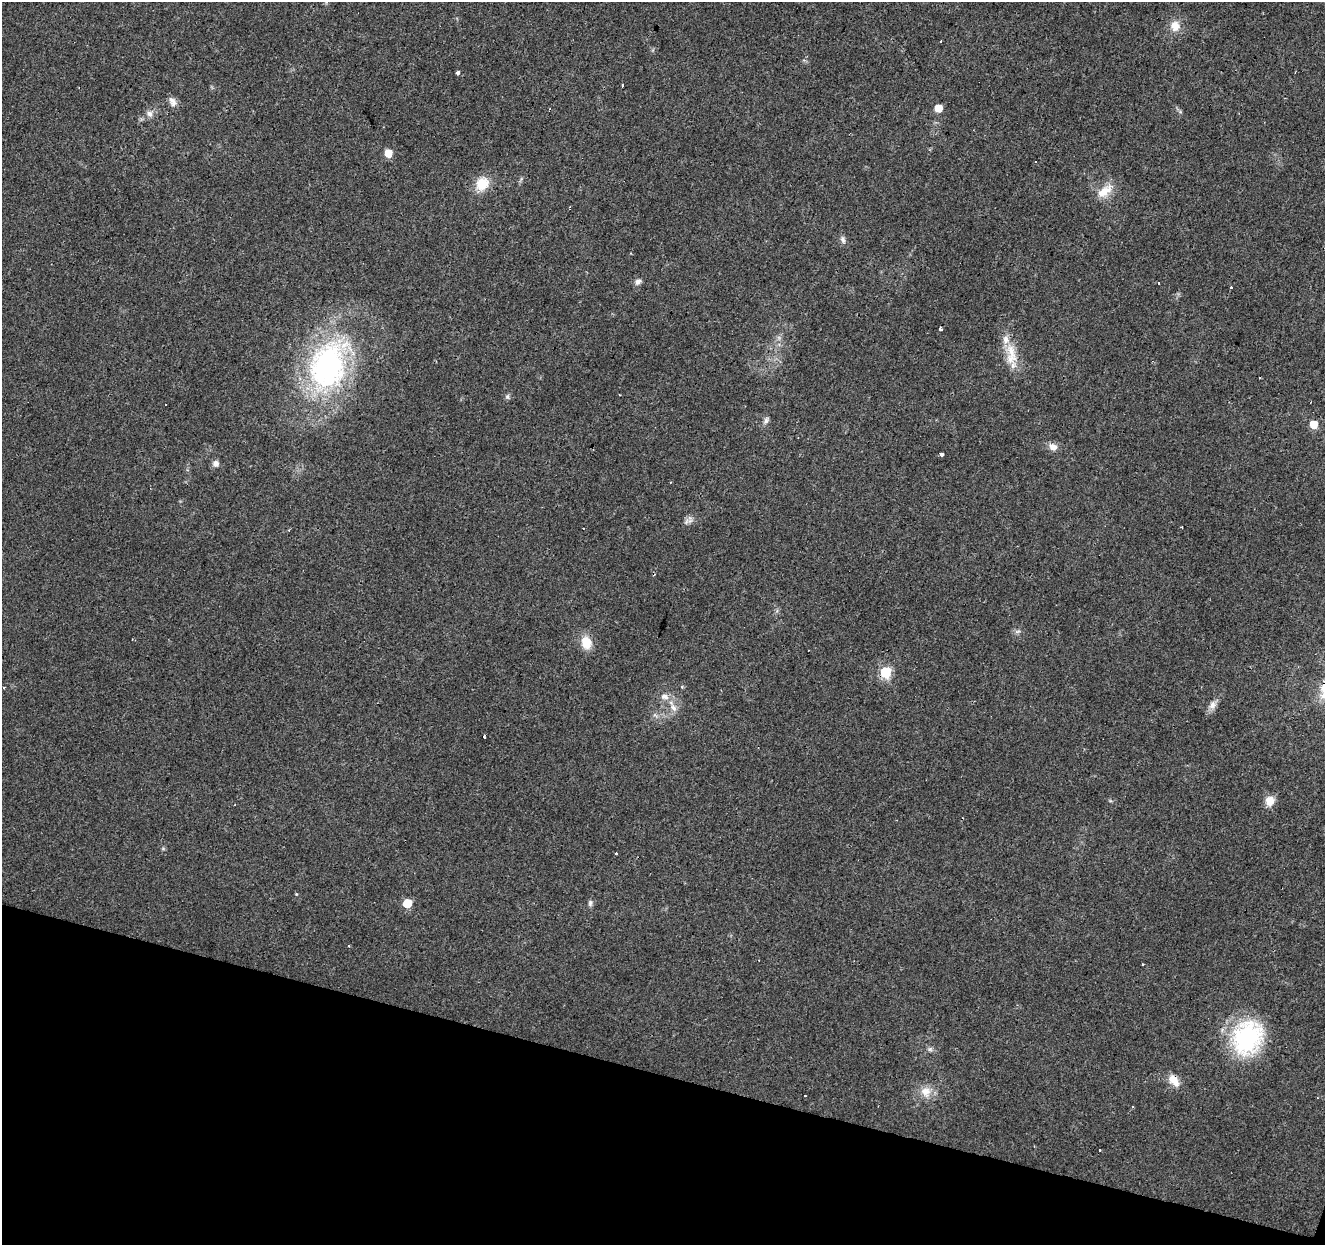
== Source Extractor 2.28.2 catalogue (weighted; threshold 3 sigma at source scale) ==
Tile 15 of 4 x 4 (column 3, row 4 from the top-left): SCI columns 2654-3976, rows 279-1521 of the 5300 x 5466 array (HDU 1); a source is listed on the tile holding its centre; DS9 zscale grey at full resolution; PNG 1327 x 1247 px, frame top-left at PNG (2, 2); no overlay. Shown black and unused: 14% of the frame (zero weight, under 3 of 4 exposures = <1% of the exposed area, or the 3 px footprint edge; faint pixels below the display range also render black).
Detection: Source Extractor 2.28.2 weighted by HDU 2 'WHT'; one run over the whole footprint, this tile lists its part. Background 0.0156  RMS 0.0032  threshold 0.0144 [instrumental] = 3 sigma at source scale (4.5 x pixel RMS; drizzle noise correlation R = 1.50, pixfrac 1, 0.0396/0.0396 arcsec/px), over >= 5 px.
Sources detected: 57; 15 cosmic-ray / hot-pixel residue — not listed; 2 inside a brighter listed object's ellipse — not listed separately; the other 40 listed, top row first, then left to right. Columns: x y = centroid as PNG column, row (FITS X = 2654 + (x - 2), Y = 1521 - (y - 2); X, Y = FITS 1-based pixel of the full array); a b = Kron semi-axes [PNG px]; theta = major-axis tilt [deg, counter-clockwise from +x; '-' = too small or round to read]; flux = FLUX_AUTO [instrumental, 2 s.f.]
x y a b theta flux
1175 26 12 12 - 3.6
458 73 4 4 - 1.4
622 85 3 3 - 3.8
173 102 13 8 -60 1.8
938 108 5 5 - 5.1
149 114 9 8 - 1.5
388 153 5 5 - 6.8
482 184 15 13 55 6.9
1105 191 25 12 37 5.2
843 239 10 6 -71 1.1
638 282 9 7 42 1.2
1231 287 3 3 - 0.79
1011 351 26 13 -66 6.9
328 366 66 43 71 73
507 397 8 6 -90 0.68
766 420 11 5 68 1
1313 424 5 5 - 6.9
1053 447 12 9 -25 2
942 454 4 3 - 4
216 463 7 7 - 1.5
690 520 13 7 -87 1.3
586 643 15 11 -69 5.8
886 672 6 6 - 30
4 687 3 2 - 0.35
664 696 12 8 -21 2.1
1213 705 13 9 68 2
673 708 13 7 -58 2.1
484 736 3 2 - 0.47
1270 801 12 10 81 3.5
616 853 3 3 - 0.67
296 894 4 3 - 0.27
407 903 6 5 - 10
590 903 9 6 84 0.87
349 946 3 3 - 0.57
759 960 3 2 - 0.21
1247 1038 33 26 64 42
930 1049 7 6 - 0.77
1174 1080 17 10 -54 3.7
926 1092 15 14 - 4.1
1132 1107 3 2 - 0.49
Overlapping masked pixels (flux is a lower limit): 2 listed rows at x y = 328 366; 1174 1080